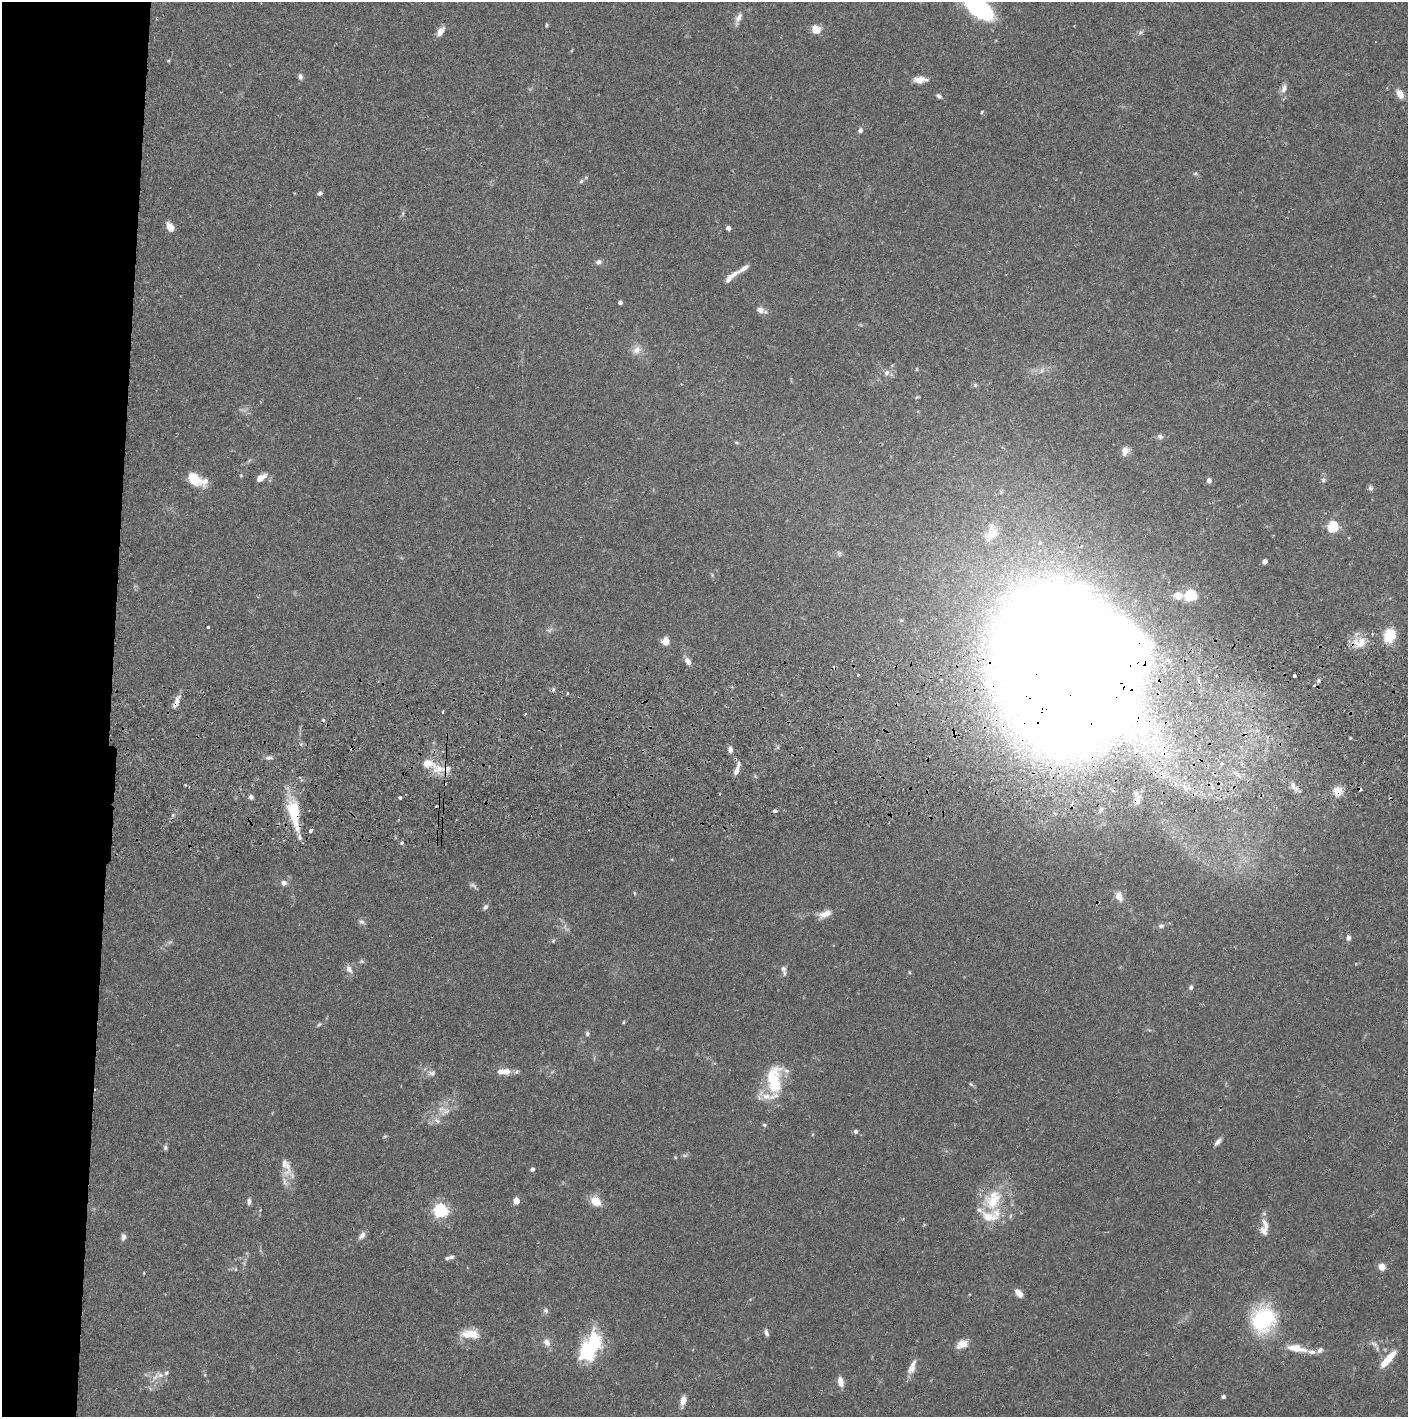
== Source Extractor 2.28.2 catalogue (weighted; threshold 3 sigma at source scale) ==
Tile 4 of 3 x 3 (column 1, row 2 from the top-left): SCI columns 5-1410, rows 1472-2886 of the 4229 x 4359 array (HDU 1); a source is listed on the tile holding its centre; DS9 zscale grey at full resolution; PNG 1410 x 1419 px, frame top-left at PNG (2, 2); no overlay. Shown black and unused: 8% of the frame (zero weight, under 2 of 3 exposures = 3% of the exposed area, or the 3 px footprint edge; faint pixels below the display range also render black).
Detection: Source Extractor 2.28.2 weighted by HDU 2 'WHT'; one run over the whole footprint, this tile lists its part. Background 0.0679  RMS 0.0048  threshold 0.0217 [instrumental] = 3 sigma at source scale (4.5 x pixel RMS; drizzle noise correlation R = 1.50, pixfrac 1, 0.05/0.05 arcsec/px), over >= 5 px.
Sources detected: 157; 5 too faint to see at this stretch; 4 inside a brighter object's white glare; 6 cosmic-ray / hot-pixel residue — not listed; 17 inside a brighter listed object's ellipse — not listed separately; the other 125 listed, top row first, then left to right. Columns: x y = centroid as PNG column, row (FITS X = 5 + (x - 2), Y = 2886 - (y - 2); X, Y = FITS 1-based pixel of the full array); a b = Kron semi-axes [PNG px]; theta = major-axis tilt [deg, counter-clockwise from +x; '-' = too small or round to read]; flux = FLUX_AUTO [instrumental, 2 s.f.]
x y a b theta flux
979 8 28 13 -37 64
738 18 18 6 66 2.8
546 25 6 3 82 0.55
816 29 9 8 - 5.8
440 32 11 6 56 3.7
1141 32 8 5 31 1
168 61 5 3 - 0.44
300 76 6 5 - 1.7
920 80 15 8 2 4
1284 88 12 7 68 2.5
1400 94 10 6 -59 4.1
939 96 7 4 -43 1.2
982 112 4 3 - 0.58
860 130 7 6 - 1.5
1195 173 6 4 1 0.65
581 181 5 5 - 0.82
320 193 6 4 44 1
403 213 6 4 72 0.69
170 227 10 6 -53 4.5
728 228 5 5 - 1.2
598 262 8 6 21 1.6
730 277 21 6 43 3.6
620 302 4 4 - 1.6
760 310 11 7 -22 2.3
636 350 11 10 - 3.7
917 369 5 3 - 0.43
887 373 8 6 72 1.9
975 385 6 4 47 0.68
917 397 6 3 32 0.49
1160 436 8 7 - 1.4
736 442 6 3 -19 0.57
1125 450 10 7 77 3.5
241 475 5 4 - 0.48
194 478 12 8 -42 14
261 478 12 6 31 4
1209 480 6 5 - 1.7
1323 480 7 5 -70 0.94
1370 488 7 6 - 1.1
1332 527 6 5 - 36
992 534 19 12 47 8.8
1040 543 5 4 - 0.71
1265 561 4 4 - 2.6
1190 595 6 5 - 46
1178 596 10 8 -17 5.2
901 620 6 4 1 0.58
208 627 3 3 - 0.55
1389 635 16 12 64 11
665 641 8 8 - 3.7
1360 642 19 14 16 7.5
688 661 10 6 -53 2.5
1060 671 94 65 -75 3800
1294 676 3 3 - 6.6
1318 680 6 5 - 0.96
567 693 4 2 - 0.44
176 702 16 7 68 3.6
443 712 5 3 - 0.42
525 714 3 2 - 0.46
730 749 8 5 -79 1.6
269 758 11 4 5 1.4
428 763 22 11 -15 7.7
1221 764 4 4 - 1.1
737 769 14 4 73 3
185 785 4 2 - 0.41
1294 787 15 7 -48 2.9
1338 791 12 11 - 5.1
251 797 6 6 - 1.2
400 797 3 3 - 3
294 813 36 13 -79 21
310 831 3 3 - 5.5
402 843 3 3 - 2.9
284 883 6 6 - 2.1
634 893 5 3 - 0.48
1119 896 10 7 -62 4.2
485 907 8 5 45 1.3
825 914 16 8 24 4.5
362 922 8 6 -33 1.3
1161 926 9 6 8 1.4
1348 938 7 5 85 1.4
553 941 5 5 - 0.63
349 969 11 7 -62 2.4
783 969 10 7 -64 1.8
909 972 5 3 - 0.41
1191 987 6 5 - 1.1
623 1022 5 3 - 0.48
319 1024 8 4 53 0.69
587 1034 7 5 90 0.88
506 1072 12 9 -4 4
432 1073 9 8 - 1.8
774 1080 35 17 -89 24
971 1084 6 5 - 0.7
437 1121 10 6 -37 2
764 1125 5 4 - 0.69
856 1131 6 5 - 1.1
385 1136 5 4 - 0.61
1218 1142 11 5 49 1.8
165 1148 6 5 - 0.96
284 1163 38 9 -85 5.6
532 1169 5 4 - 1.1
993 1200 33 22 63 21
249 1201 9 4 86 1.4
516 1201 5 4 - 7.8
596 1201 8 7 - 9.8
440 1210 6 6 - 100
1264 1231 15 10 -68 3.2
362 1235 11 6 50 2.2
123 1237 7 6 - 1.8
451 1257 6 5 - 1.1
1382 1267 7 6 - 3.6
1019 1293 10 6 -49 3.8
546 1311 7 6 - 1.2
1263 1319 33 28 65 36
766 1333 9 5 -68 1.4
470 1334 21 10 -1 8.1
594 1341 31 19 -86 20
547 1342 11 9 -51 2.7
962 1344 15 9 25 4.4
1374 1344 10 6 -32 1.7
1296 1348 19 9 -12 7.2
1320 1350 9 6 47 1.5
1388 1359 22 7 49 9.4
912 1369 13 9 51 3.4
160 1375 10 7 15 2.7
840 1382 11 6 -78 3.7
1223 1397 5 4 - 1.1
683 1400 10 6 78 3.3
Overlapping masked pixels (flux is a lower limit): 4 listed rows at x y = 1060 671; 176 702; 1338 791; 294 813
Isophote crosses this tile's border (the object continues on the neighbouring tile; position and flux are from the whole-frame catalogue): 1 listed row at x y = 979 8